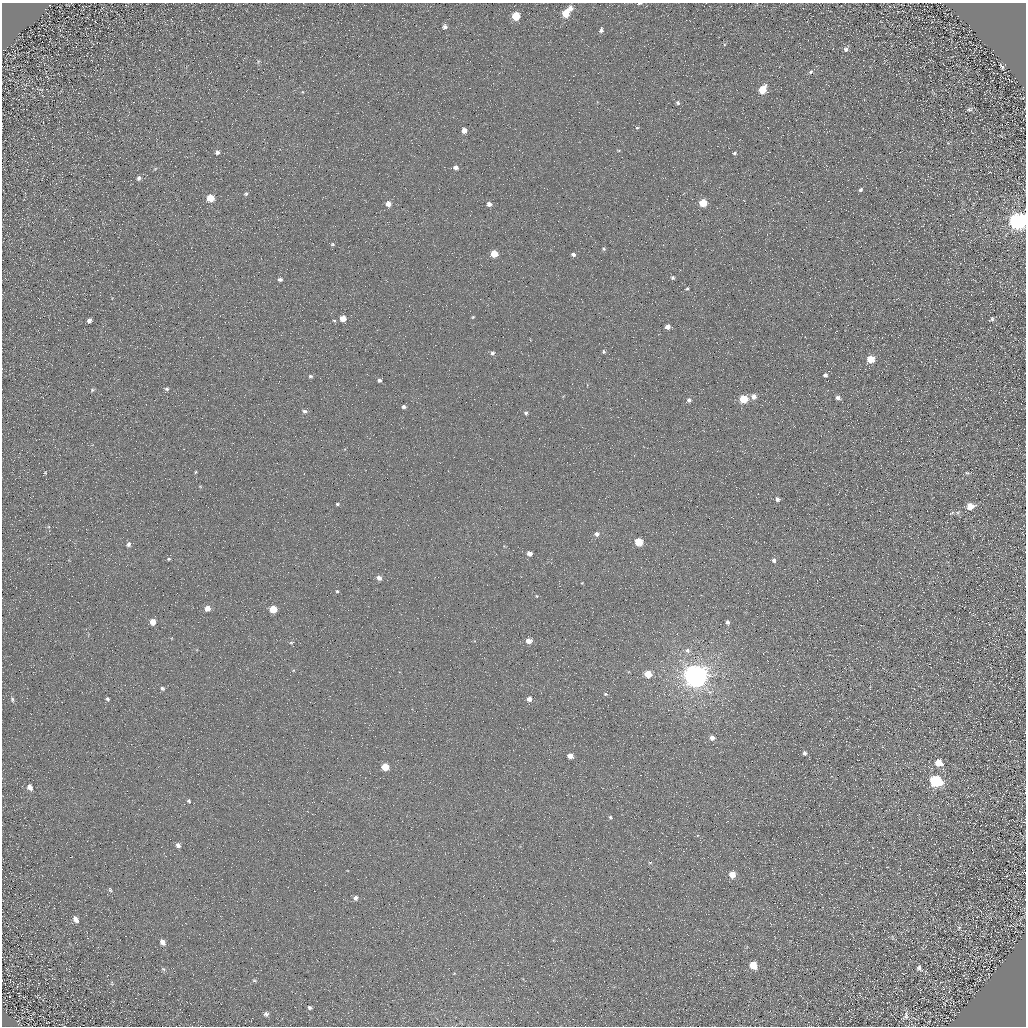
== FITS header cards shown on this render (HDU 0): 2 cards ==
NAXIS1  =                 1024 / Required FITS header
NAXIS2  =                 1024 / Required FITS header

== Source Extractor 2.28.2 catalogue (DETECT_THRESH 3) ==
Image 1024 x 1024 px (HDU 0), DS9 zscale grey, 1 PNG px = 1 image px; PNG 1028 x 1028 px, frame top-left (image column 1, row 1024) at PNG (2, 3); no overlay
Background 4.91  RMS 8.6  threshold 25.9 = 3 sigma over >= 5 px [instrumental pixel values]
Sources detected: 117; all 117 listed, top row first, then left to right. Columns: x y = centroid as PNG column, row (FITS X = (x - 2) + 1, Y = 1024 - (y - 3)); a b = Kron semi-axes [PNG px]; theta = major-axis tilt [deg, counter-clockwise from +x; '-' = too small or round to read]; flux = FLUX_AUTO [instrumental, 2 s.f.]
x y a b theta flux
640 3 5 2 - 1000
570 9 6 5 - 3500
566 13 6 5 - 14000
516 16 6 5 - 19000
445 27 5 5 - 2100
601 30 5 4 - 1900
846 49 6 6 - 1900
258 62 6 4 73 770
1002 67 5 3 - 1000
810 72 6 5 - 1200
762 90 7 5 56 16000
303 92 5 3 - 460
678 103 5 5 - 1100
969 109 7 6 - 1300
637 128 5 4 - 740
464 131 5 4 - 4800
619 150 6 3 -8 590
217 152 6 5 - 1500
734 153 5 4 - 1000
1014 165 2 2 - 580
456 167 5 5 - 2800
155 169 6 3 20 680
139 178 7 5 57 1500
860 190 5 4 - 1200
246 194 6 4 36 920
210 198 6 5 - 13000
703 203 5 5 - 16000
388 204 6 5 - 4300
489 204 5 5 - 3000
1018 221 9 7 26 350000
332 244 6 5 - 1000
604 249 5 5 - 910
494 254 5 5 - 11000
573 254 5 5 - 1800
672 278 5 5 - 1200
280 279 5 5 - 1600
687 289 5 4 - 770
473 317 5 4 - 690
343 318 5 5 - 7200
992 319 5 5 - 1100
89 320 5 4 - 2200
334 320 5 3 - 650
667 327 4 4 - 3400
603 351 5 4 - 1100
492 353 6 5 - 1700
871 359 5 5 - 12000
825 375 5 5 - 1500
310 376 6 5 - 1300
379 380 5 4 - 1600
167 389 5 5 - 1200
92 390 7 5 16 970
754 396 6 5 - 3700
838 398 5 5 - 2400
744 399 5 5 - 21000
689 400 5 5 - 1500
404 407 5 5 - 1500
304 411 7 5 -12 1700
526 413 6 5 - 1300
196 472 4 4 - 630
45 473 4 4 - 560
967 473 6 4 -19 810
200 486 5 3 - 550
777 499 5 4 - 1900
337 504 4 3 - 810
970 506 6 5 - 7800
958 512 6 4 19 830
952 513 8 3 34 760
597 534 6 5 - 2300
638 542 5 5 - 19000
128 544 6 5 - 1700
529 553 5 4 - 3000
169 559 5 4 - 710
774 560 5 4 - 1600
379 578 5 4 - 2700
582 583 3 3 - 430
337 591 4 4 - 630
536 596 5 4 - 620
207 608 5 5 - 5100
273 609 5 5 - 14000
153 622 5 4 - 6600
728 622 5 4 - 1500
529 641 5 5 - 5800
291 642 6 3 9 650
687 651 7 7 - 2100
648 674 5 5 - 11000
695 676 8 7 - 850000
162 688 5 4 - 1000
605 694 6 4 -15 930
12 699 7 4 -80 1100
108 699 4 4 - 1100
529 699 5 5 - 3600
712 738 5 5 - 3800
804 753 4 4 - 1300
570 756 5 4 - 4900
939 763 7 6 - 8600
385 767 5 5 - 13000
936 781 7 6 - 74000
30 787 8 6 -64 3200
189 801 6 5 - 910
610 817 4 4 - 880
178 845 6 5 - 2000
650 863 5 3 - 540
732 875 5 5 - 7300
110 890 6 4 -54 830
355 898 6 5 - 2200
76 919 8 5 -53 2800
959 928 6 4 46 850
892 937 6 3 -71 740
162 942 7 5 -51 3100
753 965 6 5 - 12000
919 968 8 7 - 1600
163 969 7 5 -24 1100
254 980 6 4 -16 840
112 983 6 4 90 660
310 1007 5 4 - 1200
266 1014 6 6 - 1600
906 1016 13 7 75 2600
At the frame edge (FLAGS 8, measured only in part): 2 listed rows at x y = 640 3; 1018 221